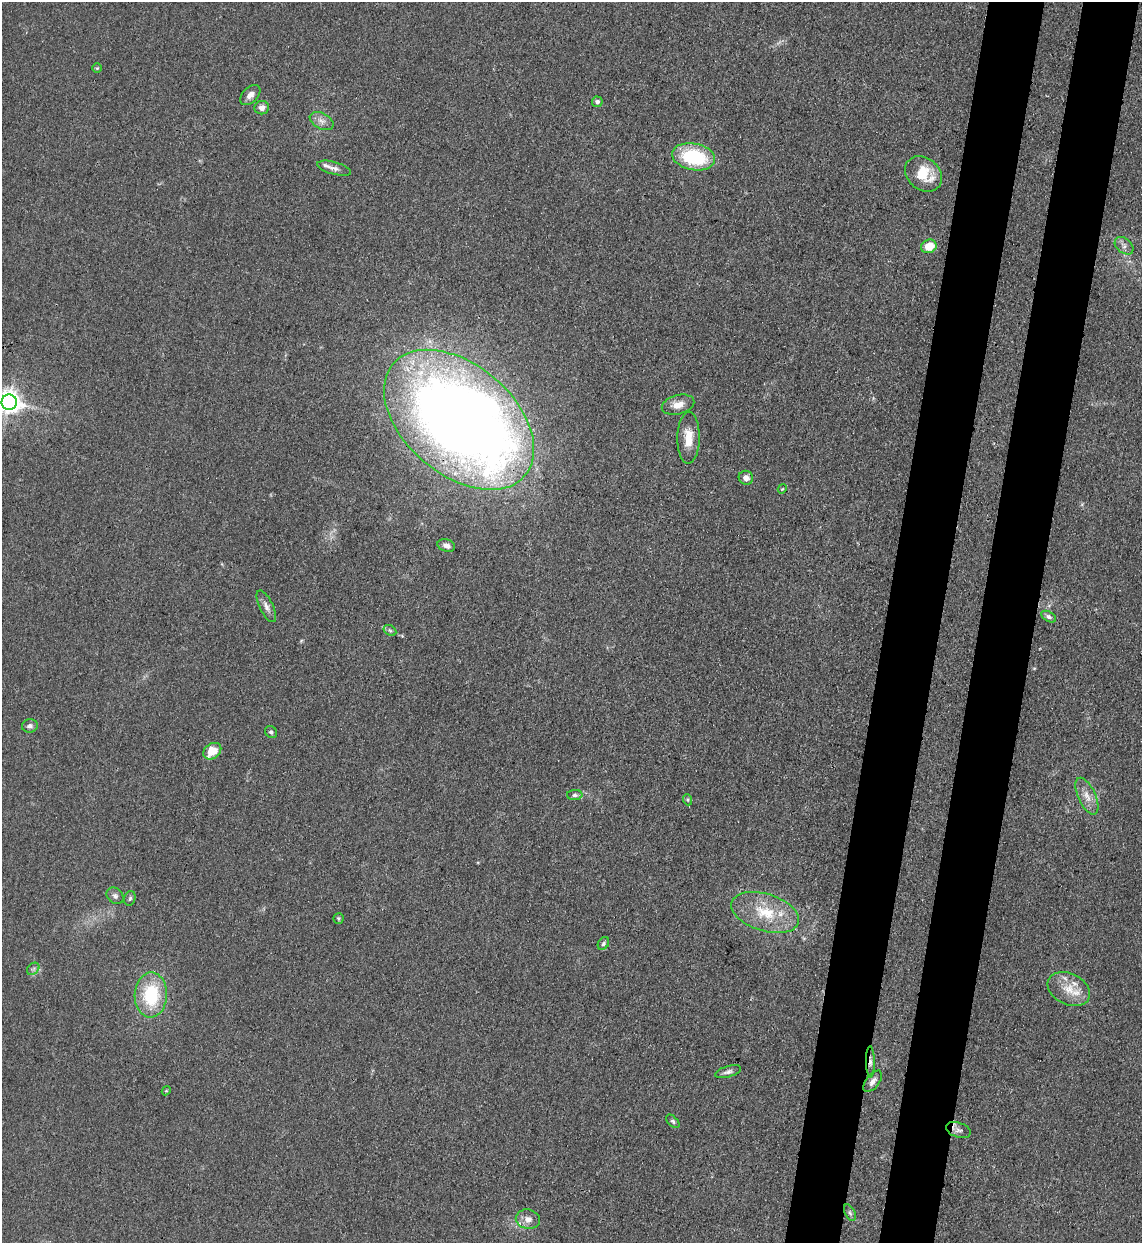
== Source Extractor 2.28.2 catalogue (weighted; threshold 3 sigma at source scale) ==
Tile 10 of 4 x 4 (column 2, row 3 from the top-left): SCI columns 1470-2609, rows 1265-2505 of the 5101 x 5010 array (HDU 1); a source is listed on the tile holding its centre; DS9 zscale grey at full resolution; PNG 1144 x 1245 px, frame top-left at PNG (2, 2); each listed source drawn as its Kron ellipse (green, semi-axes under 4 px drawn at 4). Shown black and unused: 10% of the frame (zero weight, under 3 of 4 exposures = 7% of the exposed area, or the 3 px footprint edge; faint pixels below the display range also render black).
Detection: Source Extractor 2.28.2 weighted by HDU 2 'WHT'; one run over the whole footprint, this tile lists its part. Background 0.0807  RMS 0.011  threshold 0.0478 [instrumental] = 3 sigma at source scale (4.5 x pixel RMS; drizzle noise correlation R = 1.50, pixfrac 1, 0.05/0.05 arcsec/px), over >= 5 px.
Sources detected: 44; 1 inside a brighter object's white glare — neither listed nor drawn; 1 inside a brighter listed object's ellipse — not listed separately; the other 42 listed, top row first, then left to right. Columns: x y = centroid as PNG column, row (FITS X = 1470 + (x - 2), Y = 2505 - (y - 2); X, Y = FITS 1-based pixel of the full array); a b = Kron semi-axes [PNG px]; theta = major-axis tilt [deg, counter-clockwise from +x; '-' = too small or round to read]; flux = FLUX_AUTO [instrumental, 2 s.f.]
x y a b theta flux
97 68 5 4 - 1.2
250 95 12 7 45 6.5
597 102 5 5 - 3.4
262 108 7 6 - 6.4
322 121 13 8 -27 6.5
694 157 22 13 -11 75
334 168 17 6 -15 5.5
923 174 20 16 -39 30
929 246 8 6 24 20
1124 246 10 7 -40 4.6
9 402 7 7 - 940
678 405 16 9 14 12
459 420 86 55 -40 1600
689 438 26 11 89 18
746 478 7 7 - 5.3
782 489 5 3 - 0.94
446 545 9 6 -17 5.1
266 606 17 7 -64 6.2
1049 617 8 5 -29 3.1
390 630 7 5 -30 1.9
30 726 8 6 10 3.8
271 732 6 5 - 2.3
212 751 10 7 36 21
575 795 8 5 1 2.6
1087 796 20 8 -65 11
688 800 5 3 - 1.3
115 896 9 7 -43 3.9
130 898 7 5 73 2.4
765 912 35 18 -17 44
338 918 5 5 - 1.8
603 943 7 5 57 2.4
33 969 7 5 44 2.7
1069 989 22 15 -25 22
151 995 22 16 87 61
870 1062 16 4 -89 4.3
728 1072 13 5 17 4
873 1081 12 6 53 5.9
166 1091 5 3 - 0.99
673 1121 8 5 -45 2.2
958 1130 13 7 -18 5
850 1213 9 5 -63 2.7
528 1219 12 9 -11 8.5
Overlapping masked pixels (flux is a lower limit): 2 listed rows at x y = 459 420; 870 1062
Isophote crosses this tile's border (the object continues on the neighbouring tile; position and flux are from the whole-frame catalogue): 1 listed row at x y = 9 402